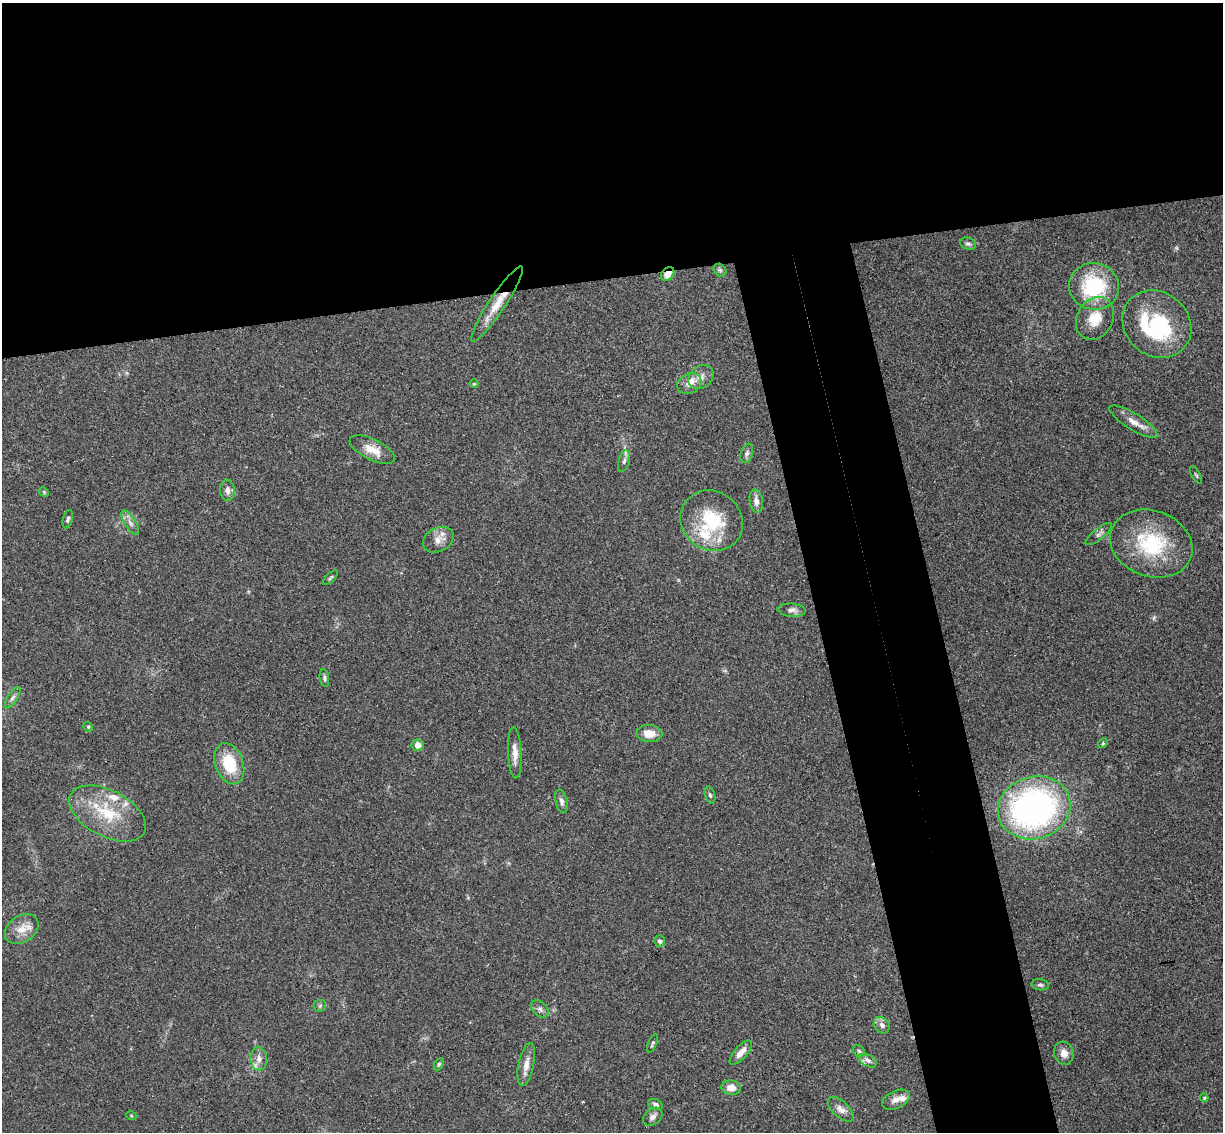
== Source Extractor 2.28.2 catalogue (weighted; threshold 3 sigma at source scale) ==
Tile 2 of 4 x 4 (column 2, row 1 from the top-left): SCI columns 1278-2498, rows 3543-4672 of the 4999 x 4935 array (HDU 1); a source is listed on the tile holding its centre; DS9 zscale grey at full resolution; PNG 1225 x 1134 px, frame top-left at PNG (2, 3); each listed source drawn as its Kron ellipse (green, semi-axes under 4 px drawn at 4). Shown black and unused: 32% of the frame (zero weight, under 3 of 4 exposures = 6% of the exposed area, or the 3 px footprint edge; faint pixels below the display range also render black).
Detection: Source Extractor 2.28.2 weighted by HDU 2 'WHT'; one run over the whole footprint, this tile lists its part. Background 0.163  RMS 0.0072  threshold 0.0322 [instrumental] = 3 sigma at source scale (4.5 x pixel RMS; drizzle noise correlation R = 1.50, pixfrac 1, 0.05/0.05 arcsec/px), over >= 5 px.
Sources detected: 65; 1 too faint to see at this stretch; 1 inside a brighter object's white glare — neither listed nor drawn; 4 inside a brighter listed object's ellipse — not listed separately; the other 59 listed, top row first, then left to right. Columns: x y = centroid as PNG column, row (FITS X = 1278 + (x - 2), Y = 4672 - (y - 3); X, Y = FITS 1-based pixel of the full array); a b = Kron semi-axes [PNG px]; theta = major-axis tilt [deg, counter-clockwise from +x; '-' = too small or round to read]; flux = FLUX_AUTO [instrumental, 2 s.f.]
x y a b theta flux
968 244 8 6 -18 1.7
720 270 7 5 -44 1.6
668 274 7 5 43 6.6
1094 286 25 23 -12 51
497 304 45 8 56 15
1095 318 22 18 62 16
1157 324 36 31 -42 74
701 377 14 10 40 5.7
474 384 4 4 - 0.7
689 384 12 9 26 6
1133 422 28 8 -32 7.3
372 450 24 10 -26 10
747 453 10 6 72 1.9
624 461 11 5 73 2.3
1196 475 9 3 -60 0.99
227 490 10 7 -87 3.4
44 492 5 4 - 0.79
756 501 11 6 -82 3.7
68 519 9 4 76 1.6
712 521 32 29 -36 40
130 523 14 5 -58 3.5
1099 534 16 5 38 2.6
438 540 16 12 27 6.7
1151 544 42 33 -20 54
330 578 9 4 45 1.2
792 610 14 6 -5 3.4
324 678 9 4 -81 1.6
13 698 12 4 57 2.2
88 727 5 4 - 0.86
649 734 13 8 -3 8.9
1103 743 5 4 - 0.88
418 745 6 6 - 4.1
515 753 25 6 -87 6.7
229 764 21 14 -69 26
710 795 8 5 -74 1.4
562 801 12 6 -76 2.7
1034 808 37 31 17 210
108 813 41 23 -27 37
22 929 18 13 35 9.5
660 941 6 5 - 1.8
1040 985 9 5 -7 1.8
320 1006 6 6 - 1.3
540 1009 10 7 -44 2.6
882 1025 9 7 -49 3.2
653 1043 10 4 67 1.2
859 1051 7 5 -44 1.4
741 1052 15 6 48 6
1064 1053 12 9 -74 5.2
259 1059 11 8 -86 4.6
868 1061 9 5 -29 2.8
439 1064 6 4 60 1
526 1064 22 7 78 6.4
731 1088 9 7 -5 6
1204 1098 4 4 - 0.8
896 1100 15 8 25 5
655 1104 7 5 -24 1.9
841 1109 16 8 -43 4.7
131 1115 5 3 - 0.63
653 1117 11 7 39 2.9
Overlapping masked pixels (flux is a lower limit): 2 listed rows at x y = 668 274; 497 304